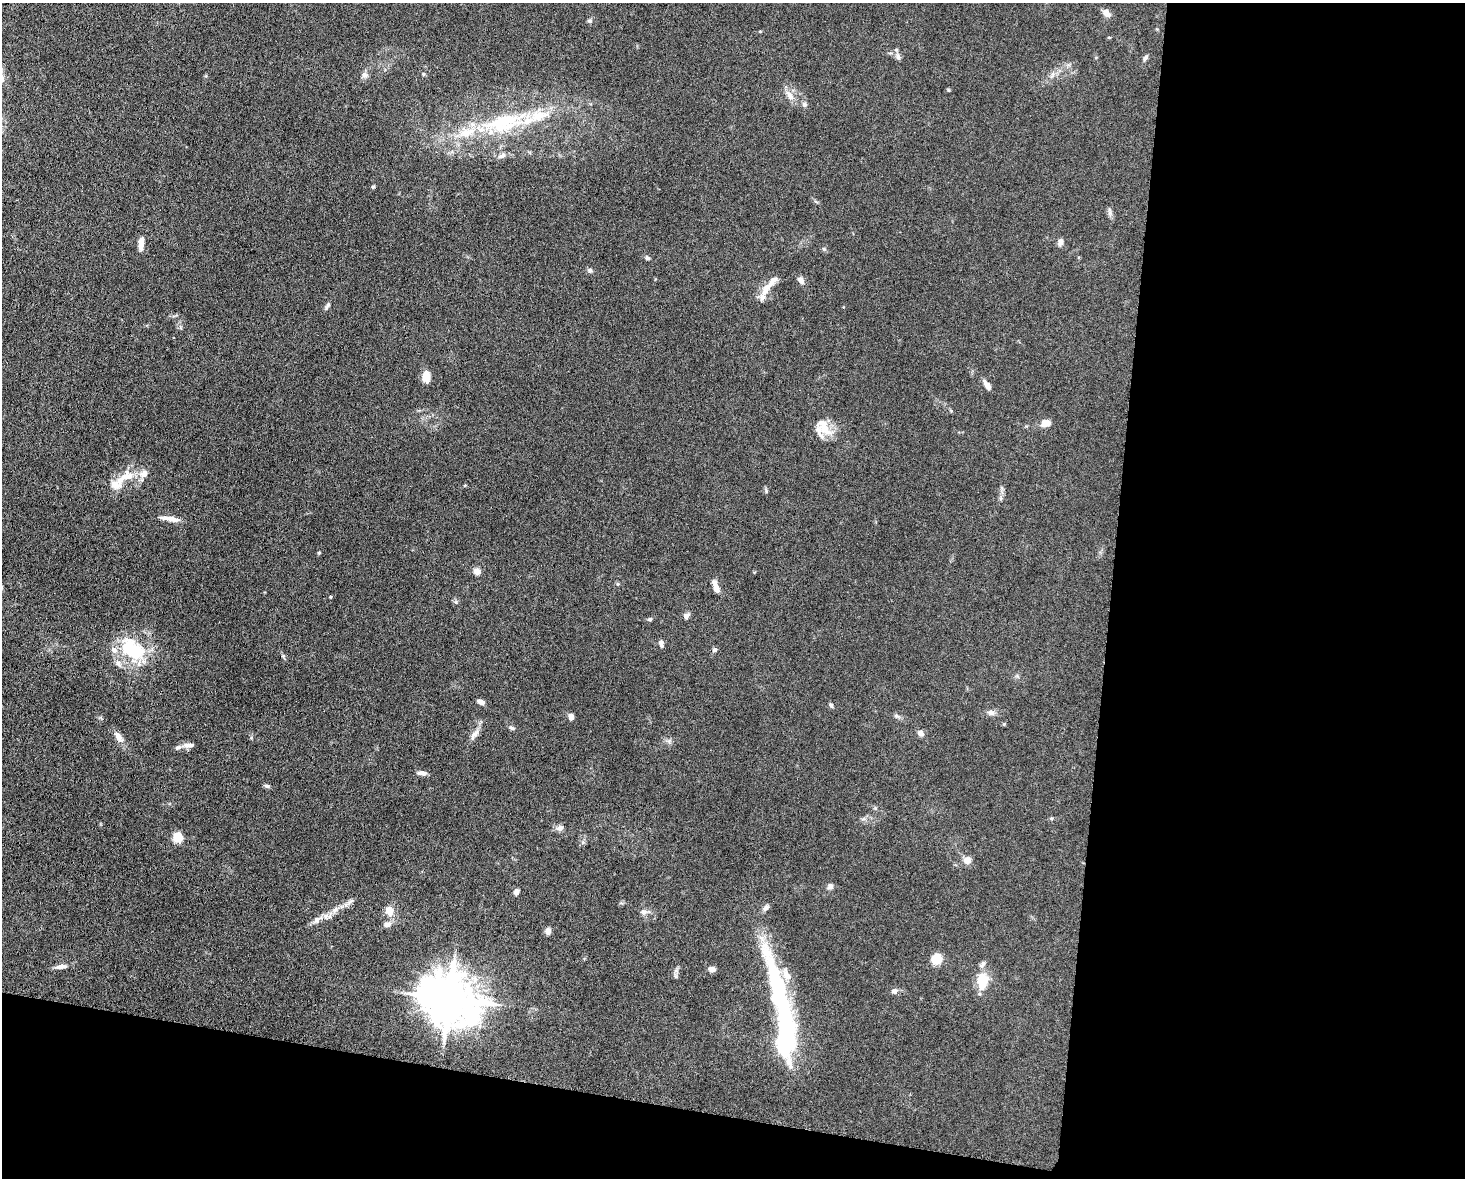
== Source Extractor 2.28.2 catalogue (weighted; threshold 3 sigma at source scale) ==
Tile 12 of 3 x 4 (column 3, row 4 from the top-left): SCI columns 3157-4619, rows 8-1183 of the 4746 x 4720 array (HDU 1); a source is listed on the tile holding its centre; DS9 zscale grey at full resolution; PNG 1467 x 1180 px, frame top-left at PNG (2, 3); no overlay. Shown black and unused: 30% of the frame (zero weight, under 5 of 10 exposures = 2% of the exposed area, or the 3 px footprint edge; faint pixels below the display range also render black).
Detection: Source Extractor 2.28.2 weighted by HDU 2 'WHT'; one run over the whole footprint, this tile lists its part. Background 0.023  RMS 0.0021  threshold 0.00866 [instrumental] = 3 sigma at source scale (4.09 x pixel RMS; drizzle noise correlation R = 1.36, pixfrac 0.8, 0.05/0.05 arcsec/px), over >= 5 px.
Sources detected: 80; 2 inside a brighter object's white glare — not listed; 11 inside a brighter listed object's ellipse — not listed separately; the other 67 listed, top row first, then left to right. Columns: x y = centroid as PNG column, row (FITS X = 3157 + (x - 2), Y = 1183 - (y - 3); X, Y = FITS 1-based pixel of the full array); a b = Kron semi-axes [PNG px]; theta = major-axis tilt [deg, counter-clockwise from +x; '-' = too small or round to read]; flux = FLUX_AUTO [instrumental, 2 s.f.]
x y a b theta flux
1106 13 11 7 -43 1.1
590 21 6 5 - 0.39
898 56 10 6 -77 0.66
1145 58 9 4 60 0.43
424 74 6 4 -90 0.23
364 75 9 7 -5 0.66
790 95 14 8 -57 1.5
804 104 6 6 - 0.5
505 122 63 25 13 19
502 156 11 6 24 0.74
373 187 5 4 - 0.26
1110 212 8 4 -72 0.51
1060 242 9 6 75 0.8
141 244 14 6 86 1.5
824 249 6 5 - 0.31
647 258 6 5 - 0.35
590 270 7 6 - 0.44
801 280 10 6 -60 0.84
767 287 28 9 52 2.7
327 306 10 4 58 0.45
426 377 13 9 -86 1.9
987 385 12 6 -55 1.1
1046 423 11 7 10 1.8
824 428 24 13 -60 3.2
125 477 32 13 28 4.1
1002 488 7 4 -71 0.33
172 519 25 6 -8 1.6
319 553 5 4 - 0.19
477 571 8 7 - 1.1
716 587 16 6 -71 1.4
686 616 9 6 49 0.66
650 619 6 5 - 0.34
661 643 9 5 -73 0.65
133 650 33 21 -38 12
714 650 6 5 - 0.46
481 702 8 5 -24 0.83
831 705 6 5 - 0.39
991 712 11 7 -9 0.84
571 716 8 6 -84 0.67
896 716 8 4 -1 0.37
512 728 8 5 -13 0.39
921 733 7 6 - 0.87
474 735 15 7 46 1.1
118 737 18 8 -58 1.4
189 745 14 6 4 0.92
422 773 13 6 -6 0.77
267 786 8 5 -11 0.39
1051 818 6 3 -18 0.22
560 828 9 7 26 0.79
178 837 10 10 - 2.6
967 860 7 7 - 1.5
830 886 8 7 - 0.65
516 892 7 6 - 0.69
350 902 11 3 40 0.55
766 908 10 6 49 0.64
389 911 11 9 -77 1.9
643 912 10 6 -10 0.71
317 920 13 8 50 1.1
387 924 10 7 18 0.75
548 931 7 6 - 1
936 959 10 9 - 3.6
61 967 13 6 6 1.1
712 969 8 6 -13 0.84
983 981 23 13 83 4.5
780 991 95 18 -73 30
894 991 7 6 - 0.7
449 999 16 13 -25 940